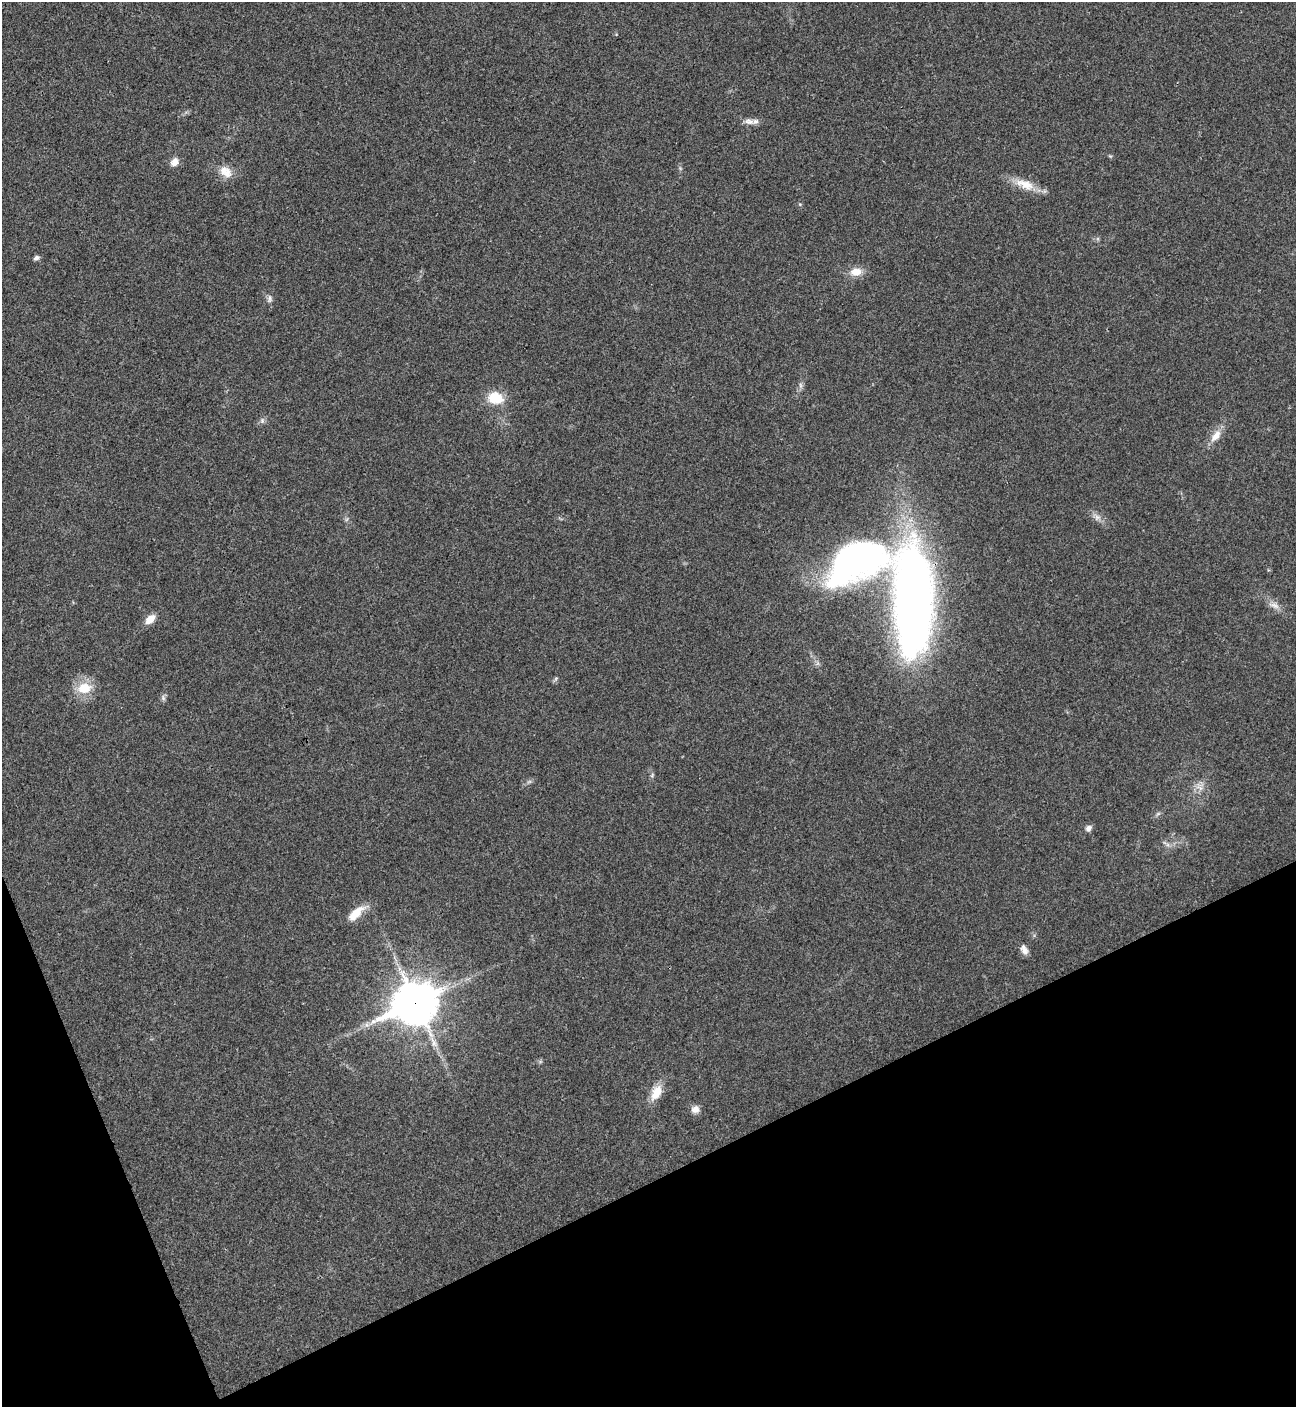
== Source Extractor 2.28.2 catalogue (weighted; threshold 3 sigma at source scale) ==
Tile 14 of 4 x 4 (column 2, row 4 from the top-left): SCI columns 1582-2875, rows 7-1411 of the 5621 x 5633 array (HDU 1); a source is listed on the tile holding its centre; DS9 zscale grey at full resolution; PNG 1298 x 1409 px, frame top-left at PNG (2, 2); no overlay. Shown black and unused: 20% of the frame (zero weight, under 3 of 4 exposures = <1% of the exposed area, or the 3 px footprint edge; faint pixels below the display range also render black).
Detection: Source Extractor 2.28.2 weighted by HDU 2 'WHT'; one run over the whole footprint, this tile lists its part. Background 0.0209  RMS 0.0041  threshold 0.0185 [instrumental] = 3 sigma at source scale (4.5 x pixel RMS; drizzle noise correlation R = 1.50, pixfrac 1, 0.05/0.05 arcsec/px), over >= 5 px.
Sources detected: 33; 3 too faint to see at this stretch — not listed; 1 inside a brighter listed object's ellipse — not listed separately; the other 29 listed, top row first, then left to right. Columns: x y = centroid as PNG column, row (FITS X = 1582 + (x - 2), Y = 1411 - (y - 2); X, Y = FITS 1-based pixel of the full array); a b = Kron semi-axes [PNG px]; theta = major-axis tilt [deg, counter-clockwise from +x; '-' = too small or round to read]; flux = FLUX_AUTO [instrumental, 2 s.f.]
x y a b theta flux
749 121 15 8 -11 2.6
175 162 10 8 47 3.2
225 172 20 13 -35 5.7
1025 184 31 13 -21 8
800 204 5 4 - 0.49
36 258 7 5 27 1.4
856 272 13 10 6 5.5
270 299 11 7 80 1.6
800 385 10 4 -89 1.2
495 398 19 14 -9 10
262 421 8 6 -90 1.2
1216 436 20 10 52 5.2
1097 517 13 8 -41 2.5
856 560 49 30 26 180
912 603 111 36 -90 330
1274 605 17 7 -20 2.8
150 619 13 8 41 4.3
556 678 8 4 58 0.77
84 688 17 13 8 10
163 698 8 6 -71 1
652 775 7 4 54 0.65
1199 787 14 7 -51 2.9
1158 814 8 4 37 0.82
1088 828 8 6 52 1.8
356 913 26 10 41 7.3
1024 950 12 8 -47 2.5
415 1003 18 15 25 1100
656 1093 20 11 61 7.2
695 1109 10 9 - 2.6
Overlapping masked pixels (flux is a lower limit): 2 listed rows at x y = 912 603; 415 1003